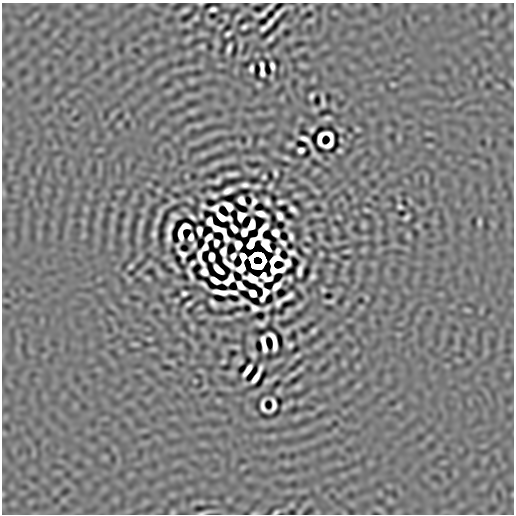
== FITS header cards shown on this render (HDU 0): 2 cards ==
NAXIS1  =                  512
NAXIS2  =                  512

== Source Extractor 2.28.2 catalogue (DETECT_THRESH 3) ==
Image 512 x 512 px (HDU 0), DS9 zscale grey, 1 PNG px = 1 image px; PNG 516 x 516 px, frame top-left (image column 1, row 512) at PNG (2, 3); no overlay
Background -6.74e-07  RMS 3.0e-04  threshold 8.86e-04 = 3 sigma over >= 5 px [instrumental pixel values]
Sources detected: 232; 20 with non-positive FLUX_AUTO (blend fragments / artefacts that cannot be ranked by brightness) are not listed; the other 212 listed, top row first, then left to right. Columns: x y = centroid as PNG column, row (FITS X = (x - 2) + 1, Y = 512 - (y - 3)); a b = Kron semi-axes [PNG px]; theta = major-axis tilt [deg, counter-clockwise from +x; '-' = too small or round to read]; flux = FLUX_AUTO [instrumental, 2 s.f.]
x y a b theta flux
201 4 4 3 - 0.023
270 7 9 3 42 0.064
310 7 5 4 - 0.035
213 9 7 4 8 0.073
185 10 7 4 24 0.065
262 14 13 5 23 0.038
278 14 15 4 45 0.11
238 16 6 3 48 0.046
226 17 4 3 - 0.035
196 18 5 4 - 0.043
311 20 7 4 18 0.045
270 22 10 4 54 0.082
188 25 7 5 38 0.036
220 26 4 3 - 0.026
244 27 7 4 33 0.06
281 27 10 3 52 0.071
263 28 7 4 37 0.068
228 34 7 4 36 0.059
270 38 7 4 43 0.074
188 39 10 4 44 0.041
240 45 13 4 87 0.043
202 46 4 3 - 0.037
229 48 9 4 74 0.082
262 65 6 4 -80 0.064
302 65 10 5 -13 0.036
272 66 8 4 -76 0.086
251 69 7 4 81 0.067
262 72 7 4 -84 0.066
191 81 8 6 15 0.036
512 83 7 4 -59 0.027
393 84 5 4 - 0.03
259 85 4 3 - 0.034
499 86 9 4 -19 0.03
311 96 6 4 63 0.057
323 102 12 3 -85 0.062
315 109 5 4 - 0.042
192 112 8 5 12 0.054
327 118 7 4 11 0.06
198 125 9 6 7 0.043
312 129 6 5 - 0.055
357 129 4 3 - 0.031
340 130 5 3 - 0.035
428 133 7 4 -19 0.031
330 135 9 4 -48 0.037
306 140 16 5 -42 0.06
341 140 4 3 - 0.025
249 142 10 4 77 0.034
261 142 7 6 - 0.032
290 144 6 4 5 0.052
329 144 11 5 40 0.03
301 150 6 5 - 0.079
340 151 5 4 - 0.041
203 154 9 6 27 0.046
315 154 11 3 -44 0.06
286 158 6 3 -22 0.053
215 164 16 6 27 0.085
316 171 8 5 38 0.034
255 172 5 3 - 0.044
275 173 7 3 -82 0.058
232 174 11 4 6 0.1
264 177 4 4 - 0.041
216 181 12 5 16 0.073
245 185 8 4 -1 0.084
270 186 5 4 - 0.05
257 187 7 3 4 0.056
159 190 6 5 - 0.03
228 190 11 5 25 0.14
316 191 8 4 -34 0.04
121 192 7 4 19 0.035
213 195 9 4 -18 0.069
297 195 6 3 2 0.046
190 200 6 3 -43 0.041
173 201 4 4 - 0.037
241 201 8 6 -58 0.11
253 202 12 6 75 0.02
267 202 8 5 -62 0.088
281 202 8 4 11 0.069
309 204 9 5 15 0.039
203 206 8 4 -25 0.047
228 206 10 6 -37 0.11
400 206 5 4 - 0.046
293 210 9 5 -40 0.094
366 210 5 3 - 0.034
261 214 11 5 -20 0.15
201 215 5 3 - 0.039
315 215 10 4 -11 0.035
175 216 8 5 -9 0.071
241 216 8 6 61 0.1
280 216 8 5 -58 0.11
192 217 8 3 -40 0.066
222 217 13 6 -21 0.077
339 217 5 4 - 0.034
406 217 7 4 42 0.059
157 220 10 4 64 0.088
210 221 7 5 89 0.11
127 222 11 5 80 0.058
479 222 6 3 90 0.047
288 223 5 5 - 0.049
141 224 21 6 76 0.095
252 225 9 5 72 0.15
364 225 5 4 - 0.047
185 226 8 5 9 0.067
418 226 7 5 -69 0.029
170 228 11 5 67 0.11
234 228 8 4 -52 0.13
334 230 8 5 -45 0.035
199 231 8 5 -86 0.12
261 231 18 5 56 0.12
244 233 7 5 69 0.076
275 233 7 6 - 0.14
154 234 7 4 81 0.069
180 234 10 4 -83 0.16
320 235 7 5 -83 0.035
291 236 8 4 -74 0.084
408 236 7 5 -89 0.035
169 237 10 4 82 0.088
191 237 6 4 82 0.085
209 237 8 5 45 0.1
308 238 5 3 - 0.036
216 243 6 5 - 0.073
283 243 8 4 -37 0.062
251 244 11 5 62 0.022
194 245 6 3 70 0.049
238 245 7 6 - 0.13
205 247 7 5 53 0.031
306 250 7 3 -30 0.05
364 250 8 6 21 0.031
223 251 8 5 86 0.078
278 251 6 4 69 0.067
347 251 6 2 11 0.037
292 253 9 5 -18 0.049
321 254 4 3 - 0.034
199 255 13 4 -82 0.057
233 256 6 4 56 0.08
243 256 7 5 -74 0.16
334 256 7 5 -16 0.034
211 257 7 5 -89 0.21
192 263 7 4 48 0.058
346 263 6 5 - 0.028
173 265 6 4 -36 0.05
131 266 5 3 - 0.042
300 269 15 5 72 0.12
177 270 6 3 -54 0.043
218 270 11 5 -43 0.18
204 272 12 6 -81 0.016
160 273 11 5 -45 0.048
190 274 13 4 -69 0.1
312 276 6 5 - 0.069
147 278 4 3 - 0.034
252 278 12 6 -19 0.15
289 278 5 5 - 0.049
269 279 8 4 19 0.059
215 280 9 4 -31 0.16
260 284 6 4 -35 0.06
203 285 10 4 -40 0.061
240 285 9 5 -48 0.14
277 286 12 5 46 0.16
323 290 5 4 - 0.042
220 292 15 4 -8 0.19
233 292 9 4 -12 0.059
184 293 5 5 - 0.058
253 293 7 5 -44 0.2
288 296 13 5 31 0.088
367 298 7 4 -89 0.026
176 300 4 3 - 0.028
330 301 10 3 4 0.055
213 303 9 5 -49 0.088
231 303 10 4 -4 0.059
278 303 7 5 62 0.082
189 304 6 3 34 0.056
299 306 9 4 46 0.06
200 307 4 2 - 0.027
266 308 8 4 26 0.055
467 310 7 4 -44 0.027
288 313 10 4 60 0.065
239 314 5 3 - 0.043
227 318 9 4 -2 0.057
267 318 5 3 - 0.031
277 318 4 4 - 0.036
261 324 9 5 -6 0.073
192 327 8 5 -64 0.032
286 331 7 4 21 0.056
313 331 6 4 45 0.057
300 337 7 5 -50 0.032
149 339 6 4 -19 0.026
135 344 10 4 0 0.026
264 344 16 4 -80 0.12
289 345 6 5 - 0.063
236 347 7 2 -8 0.041
253 355 6 5 - 0.06
297 356 6 3 32 0.045
223 361 5 3 - 0.038
172 362 9 3 -5 0.033
240 362 5 3 - 0.041
300 369 5 3 - 0.036
247 370 12 4 55 0.17
232 373 9 6 15 0.027
293 374 12 4 29 0.07
257 376 18 4 61 0.16
274 378 14 4 34 0.059
195 381 4 4 - 0.015
267 381 6 4 10 0.035
298 387 6 4 32 0.051
279 391 4 3 - 0.039
284 407 5 4 - 0.036
297 417 10 5 35 0.048
201 502 7 5 -11 0.034
291 505 7 5 46 0.026
173 512 6 4 15 0.03
276 512 6 3 36 0.041
204 513 13 3 15 0.061
255 513 8 4 11 0.031
At the frame edge (FLAGS 8, measured only in part): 5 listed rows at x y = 201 4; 512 83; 276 512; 204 513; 255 513
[20 non-positive-flux detections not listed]